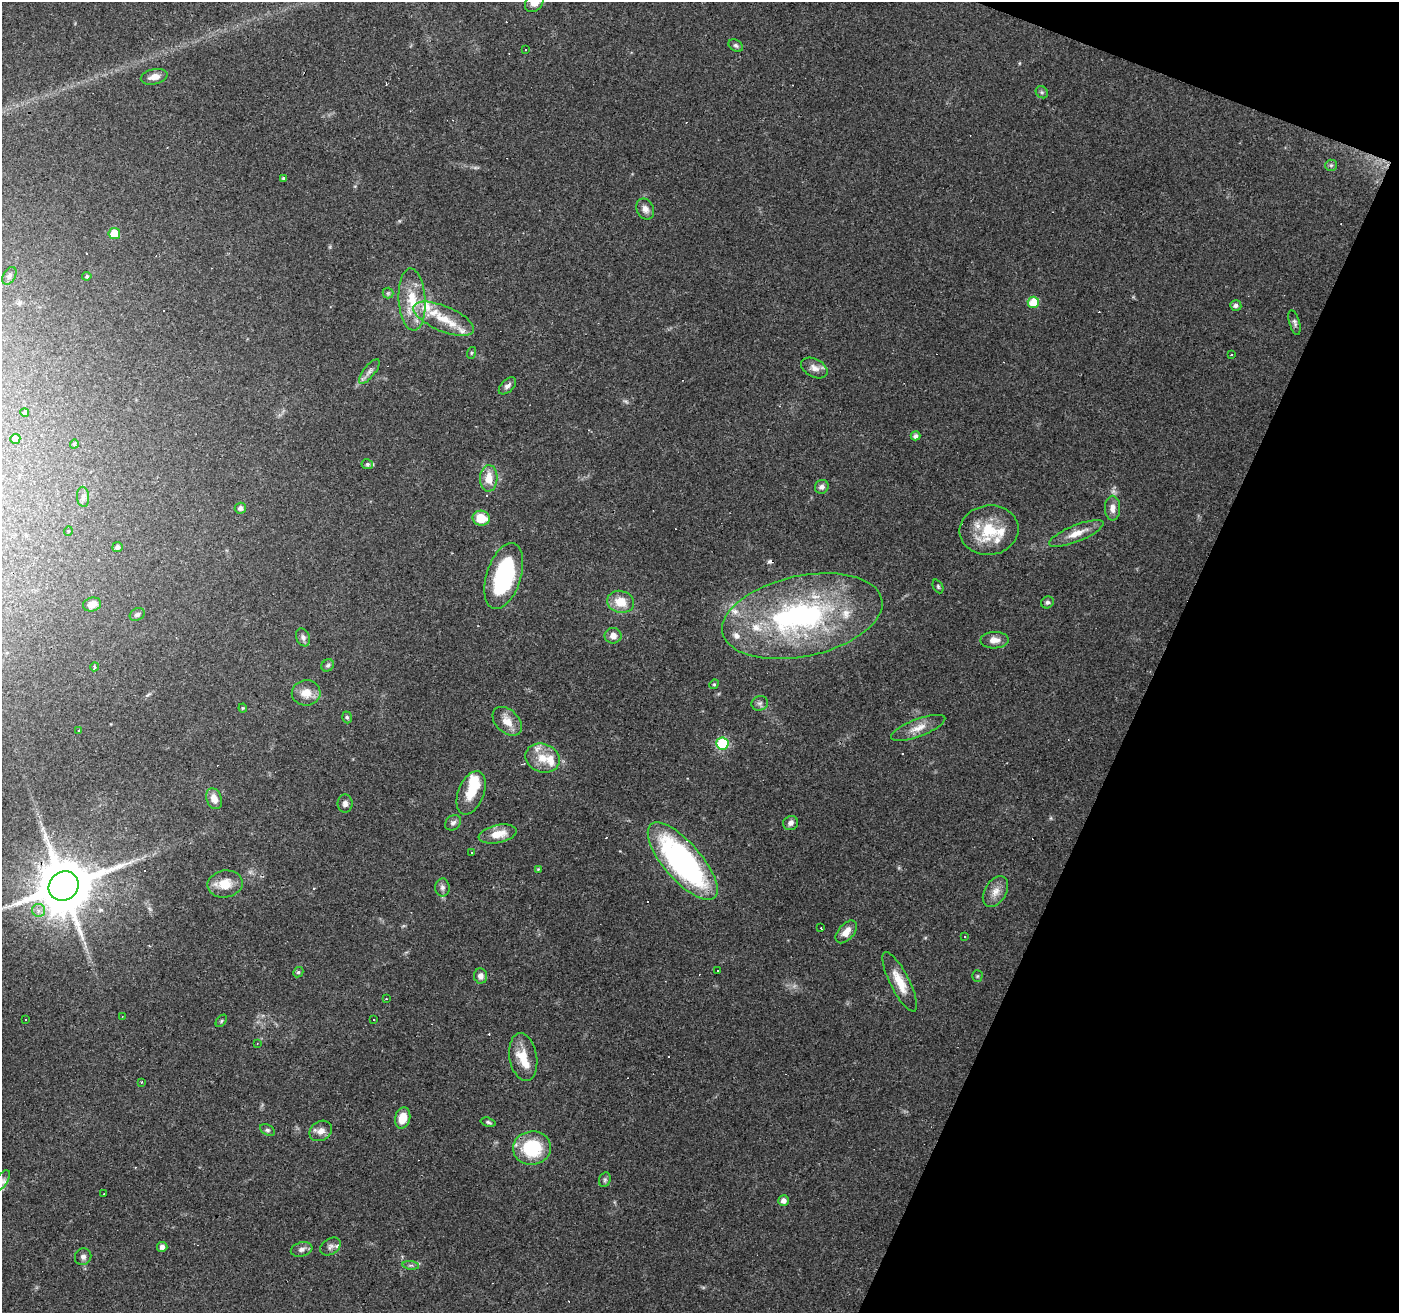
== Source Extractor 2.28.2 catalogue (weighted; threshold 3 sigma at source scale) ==
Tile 8 of 4 x 4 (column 4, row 2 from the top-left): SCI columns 4191-5587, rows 2826-4136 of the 5591 x 5717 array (HDU 1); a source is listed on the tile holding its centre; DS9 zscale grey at full resolution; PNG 1401 x 1315 px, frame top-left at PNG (2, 2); each listed source drawn as its Kron ellipse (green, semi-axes under 4 px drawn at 4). Shown black and unused: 19% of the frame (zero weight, under 3 of 4 exposures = <1% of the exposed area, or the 3 px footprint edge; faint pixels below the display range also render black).
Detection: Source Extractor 2.28.2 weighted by HDU 2 'WHT'; one run over the whole footprint, this tile lists its part. Background 0.0812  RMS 0.0048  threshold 0.0215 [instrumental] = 3 sigma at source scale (4.5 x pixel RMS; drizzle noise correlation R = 1.50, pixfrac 1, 0.0396/0.0396 arcsec/px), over >= 5 px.
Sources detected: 147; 1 too faint to see at this stretch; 2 inside a brighter object's white glare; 26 cosmic-ray / hot-pixel residue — neither listed nor drawn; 15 inside a brighter listed object's ellipse — not listed separately; the other 103 listed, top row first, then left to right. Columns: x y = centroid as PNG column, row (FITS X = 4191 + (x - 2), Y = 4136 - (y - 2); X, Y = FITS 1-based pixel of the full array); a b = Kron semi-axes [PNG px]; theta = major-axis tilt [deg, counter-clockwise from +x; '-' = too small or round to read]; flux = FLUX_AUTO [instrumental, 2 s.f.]
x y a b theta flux
534 2 11 8 51 5.5
736 46 8 5 -31 1
525 50 3 3 - 9.6
154 77 13 7 12 3.7
1042 92 6 5 - 0.85
1331 165 6 5 - 0.87
284 178 4 4 - 0.81
645 209 11 8 -65 2.8
114 234 6 5 - 12
9 276 9 6 60 1.4
87 276 4 4 - 0.56
388 293 5 5 - 0.84
412 300 31 13 -87 14
1033 302 5 5 - 13
1236 306 5 5 - 1.5
444 319 32 12 -23 13
1294 323 13 5 -74 1.4
471 353 6 4 72 0.6
1231 354 3 2 - 0.59
814 368 14 9 -28 3.5
369 371 15 6 52 2.2
507 386 10 6 44 2
25 412 4 4 - 0.63
916 436 5 4 - 1.7
15 439 5 5 - 2.2
74 444 4 4 - 0.55
367 464 6 5 - 0.92
489 478 13 8 87 7.1
822 487 7 6 - 1.6
83 497 10 6 -84 1.6
240 508 6 5 - 1.6
1112 508 12 7 90 3.2
481 518 8 7 - 11
989 530 29 24 7 19
68 531 5 3 - 0.39
1076 533 29 8 22 6.7
117 547 5 5 - 1.5
504 576 34 17 72 51
938 586 7 4 -64 0.8
621 602 13 11 -13 8.5
1047 602 6 6 - 1.1
92 605 9 6 16 3.7
137 614 8 6 25 1.3
802 616 81 40 12 110
613 636 8 8 - 3
303 637 9 6 -67 1.5
994 640 14 8 2 3.8
328 665 7 5 41 0.96
94 667 4 3 - 2.3
714 684 5 4 - 0.54
306 693 14 12 2 5.8
760 703 8 7 - 1.5
243 708 4 4 - 0.48
347 717 6 4 -72 0.83
507 721 17 11 -43 6
918 728 29 8 20 5.9
78 730 3 3 - 0.72
722 744 6 6 - 39
543 758 17 14 -22 8.2
471 793 23 13 68 9.9
214 799 11 7 -70 4.4
345 804 9 7 90 1.9
453 823 9 7 40 1.6
791 823 8 7 - 2
498 834 19 9 11 7.7
471 852 3 2 - 0.43
683 861 48 19 -49 110
538 869 4 4 - 0.43
225 884 18 13 9 8.8
64 886 15 14 - 3300
442 887 9 7 -89 1.7
995 892 17 10 58 4.5
39 910 6 6 - 2.5
821 928 3 2 - 0.54
846 932 13 7 49 4.7
965 937 3 2 - 0.47
718 971 3 3 - 0.91
298 972 5 4 - 0.78
481 976 7 6 - 2.3
977 976 5 5 - 0.64
900 982 33 9 -63 9.3
386 999 3 2 - 0.48
122 1017 2 2 - 0.34
25 1019 3 3 - 0.78
374 1020 3 3 - 0.9
221 1021 7 4 50 0.78
257 1044 3 2 - 0.37
523 1057 24 13 -80 9
141 1082 3 2 - 0.4
403 1118 10 7 75 7.3
488 1122 8 4 -14 0.82
267 1130 8 5 -26 1
321 1131 12 9 34 3.4
532 1148 19 16 6 28
2 1180 11 6 56 1.9
605 1180 7 5 69 0.96
104 1194 3 2 - 0.59
784 1200 5 5 - 2.6
162 1247 5 5 - 2.4
330 1247 11 7 34 1.8
302 1249 11 7 16 2.1
83 1257 8 8 - 1.8
411 1265 8 4 -8 0.92
Overlapping masked pixels (flux is a lower limit): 1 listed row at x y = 64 886
Isophote crosses this tile's border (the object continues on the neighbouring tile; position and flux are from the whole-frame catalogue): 2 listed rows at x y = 534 2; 2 1180